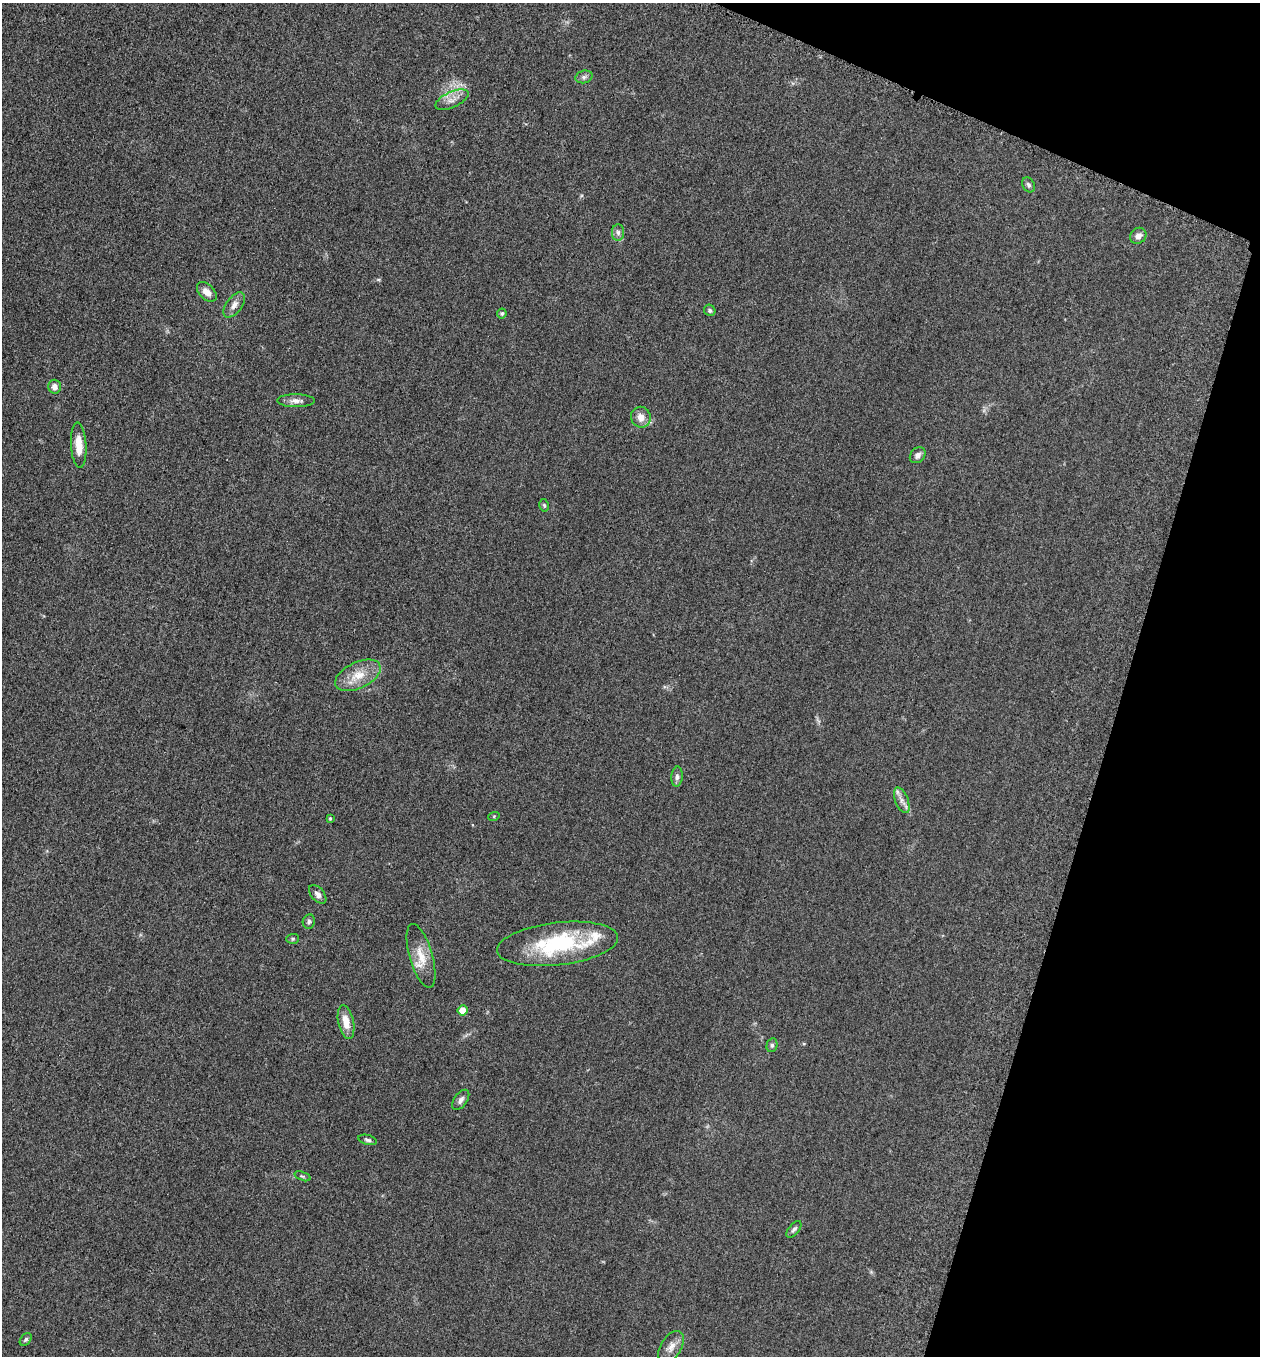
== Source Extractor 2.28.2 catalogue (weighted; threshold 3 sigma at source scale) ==
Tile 8 of 4 x 4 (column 4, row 2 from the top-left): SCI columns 3971-5228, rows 2724-4077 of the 5506 x 5462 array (HDU 1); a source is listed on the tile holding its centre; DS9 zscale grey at full resolution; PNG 1262 x 1358 px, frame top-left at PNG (2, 3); each listed source drawn as its Kron ellipse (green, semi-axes under 4 px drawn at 4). Shown black and unused: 15% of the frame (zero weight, under 3 of 5 exposures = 4% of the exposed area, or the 3 px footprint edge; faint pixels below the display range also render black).
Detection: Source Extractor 2.28.2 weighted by HDU 2 'WHT'; one run over the whole footprint, this tile lists its part. Background 0.0602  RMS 0.0063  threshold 0.0282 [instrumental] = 3 sigma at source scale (4.5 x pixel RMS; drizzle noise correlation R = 1.50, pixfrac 1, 0.05/0.05 arcsec/px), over >= 5 px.
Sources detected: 36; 2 inside a brighter listed object's ellipse — not listed separately; the other 34 listed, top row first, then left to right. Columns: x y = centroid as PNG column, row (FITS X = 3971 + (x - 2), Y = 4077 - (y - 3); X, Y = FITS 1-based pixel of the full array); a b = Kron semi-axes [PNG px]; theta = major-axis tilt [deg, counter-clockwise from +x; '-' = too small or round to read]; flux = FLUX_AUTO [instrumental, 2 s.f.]
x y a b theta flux
584 77 9 6 15 1.9
452 100 18 8 24 5
1029 185 8 6 -66 1.5
618 233 8 6 -89 2.2
1138 236 9 7 42 3.3
207 292 12 7 -45 4.7
234 305 14 7 53 4.1
710 310 6 5 - 1.3
502 314 5 5 - 1.1
55 387 7 6 - 3.7
296 401 19 6 0 3.5
641 417 10 9 - 6
79 445 23 7 -87 9.5
918 455 9 7 47 2.7
544 505 6 4 -77 0.86
358 675 24 13 25 12
677 777 10 5 85 2.1
902 800 13 6 -68 3.5
494 816 6 3 19 0.58
330 818 3 3 - 0.84
318 894 11 6 -49 3.1
309 922 7 6 - 1.4
293 939 6 5 - 0.96
557 944 61 21 7 58
421 956 33 11 -74 11
463 1010 5 5 - 9.7
346 1022 17 7 -78 8.2
772 1045 7 5 76 1.4
461 1100 11 6 54 2.8
367 1140 9 5 -15 1.4
302 1176 8 4 -21 0.96
794 1229 10 5 50 1.7
26 1339 7 5 50 1.2
671 1347 17 10 57 5.2